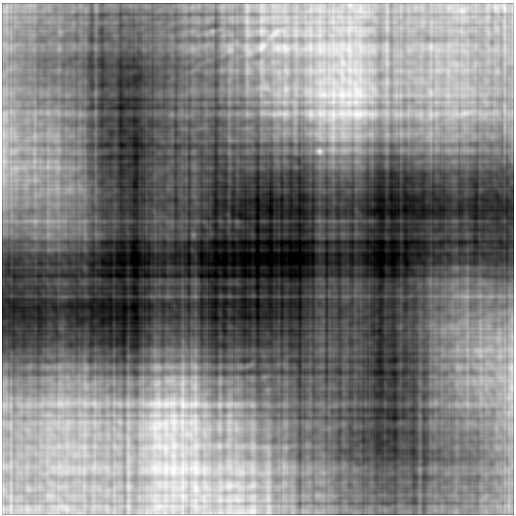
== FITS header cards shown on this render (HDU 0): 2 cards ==
NAXIS1  =                  512
NAXIS2  =                  512

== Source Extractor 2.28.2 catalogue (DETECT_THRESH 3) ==
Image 512 x 512 px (HDU 0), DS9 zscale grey, 1 PNG px = 1 image px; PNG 516 x 516 px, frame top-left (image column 1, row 512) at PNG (2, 3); no overlay
Background 0.107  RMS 0.016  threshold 0.0469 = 3 sigma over >= 5 px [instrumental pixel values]
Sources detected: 12; all 12 listed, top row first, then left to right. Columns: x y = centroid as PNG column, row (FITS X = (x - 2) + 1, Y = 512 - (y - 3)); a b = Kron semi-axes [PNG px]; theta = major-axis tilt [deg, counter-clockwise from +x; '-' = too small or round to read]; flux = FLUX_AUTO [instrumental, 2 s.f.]
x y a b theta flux
284 114 9 7 0 5.8
321 114 15 9 4 13
342 114 12 9 -15 12
358 114 18 11 -3 17
333 137 17 6 85 10
319 151 12 11 - 8.8
157 367 15 9 -7 9.4
170 380 19 6 2 13
183 381 24 9 90 21
195 383 35 6 89 21
157 403 16 8 -9 12
183 403 17 9 -79 12